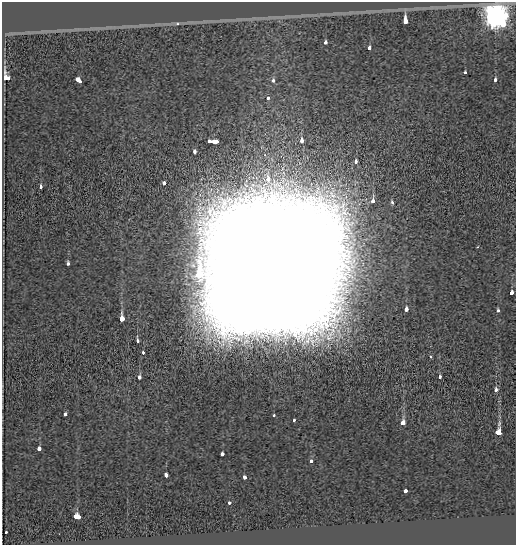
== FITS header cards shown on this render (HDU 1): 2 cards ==
NAXIS1  =                  514
NAXIS2  =                  543

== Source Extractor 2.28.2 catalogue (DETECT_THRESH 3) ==
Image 514 x 543 px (HDU 1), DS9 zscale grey, 1 PNG px = 1 image px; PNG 518 x 547 px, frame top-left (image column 1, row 543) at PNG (2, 2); no overlay
Background -0.186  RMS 0.073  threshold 0.218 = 3 sigma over >= 5 px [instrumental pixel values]
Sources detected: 47; all 47 listed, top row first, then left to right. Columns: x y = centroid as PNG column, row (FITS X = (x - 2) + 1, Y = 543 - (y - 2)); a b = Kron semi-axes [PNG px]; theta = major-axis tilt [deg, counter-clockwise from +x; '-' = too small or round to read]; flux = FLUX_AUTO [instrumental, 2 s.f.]
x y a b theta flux
495 17 8 8 - 5500
405 21 4 3 - 430
177 23 7 4 8 9.2
503 24 4 4 - 140
326 42 3 3 - 69
369 48 3 3 - 48
465 73 3 3 - 15
6 78 7 5 -68 140
79 80 6 3 -36 140
495 80 3 3 - 33
273 81 3 3 - 28
268 98 3 3 - 32
301 140 4 3 - 100
213 141 9 3 0 380
194 152 4 3 - 49
355 161 3 3 - 49
164 183 3 3 - 75
40 186 3 3 - 87
373 201 4 3 - 66
392 202 5 3 - 7.5
478 247 3 2 - 4.5
68 264 3 3 - 24
270 272 58 57 - 500000
512 293 3 3 - 69
406 309 3 3 - 93
498 311 3 3 - 25
122 319 4 3 - 410
137 341 4 3 - 88
143 352 3 2 - 37
430 357 3 3 - 14
140 377 3 3 - 100
439 377 3 3 - 33
496 390 3 3 - 180
65 414 3 3 - 68
274 415 3 3 - 37
294 420 3 3 - 20
403 423 4 3 - 310
499 433 5 4 - 640
39 449 3 3 - 180
222 454 3 3 - 55
311 461 3 3 - 44
166 475 4 3 - 65
244 477 4 3 - 59
405 491 3 3 - 56
229 502 3 3 - 50
77 516 5 3 - 340
6 532 3 2 - 15